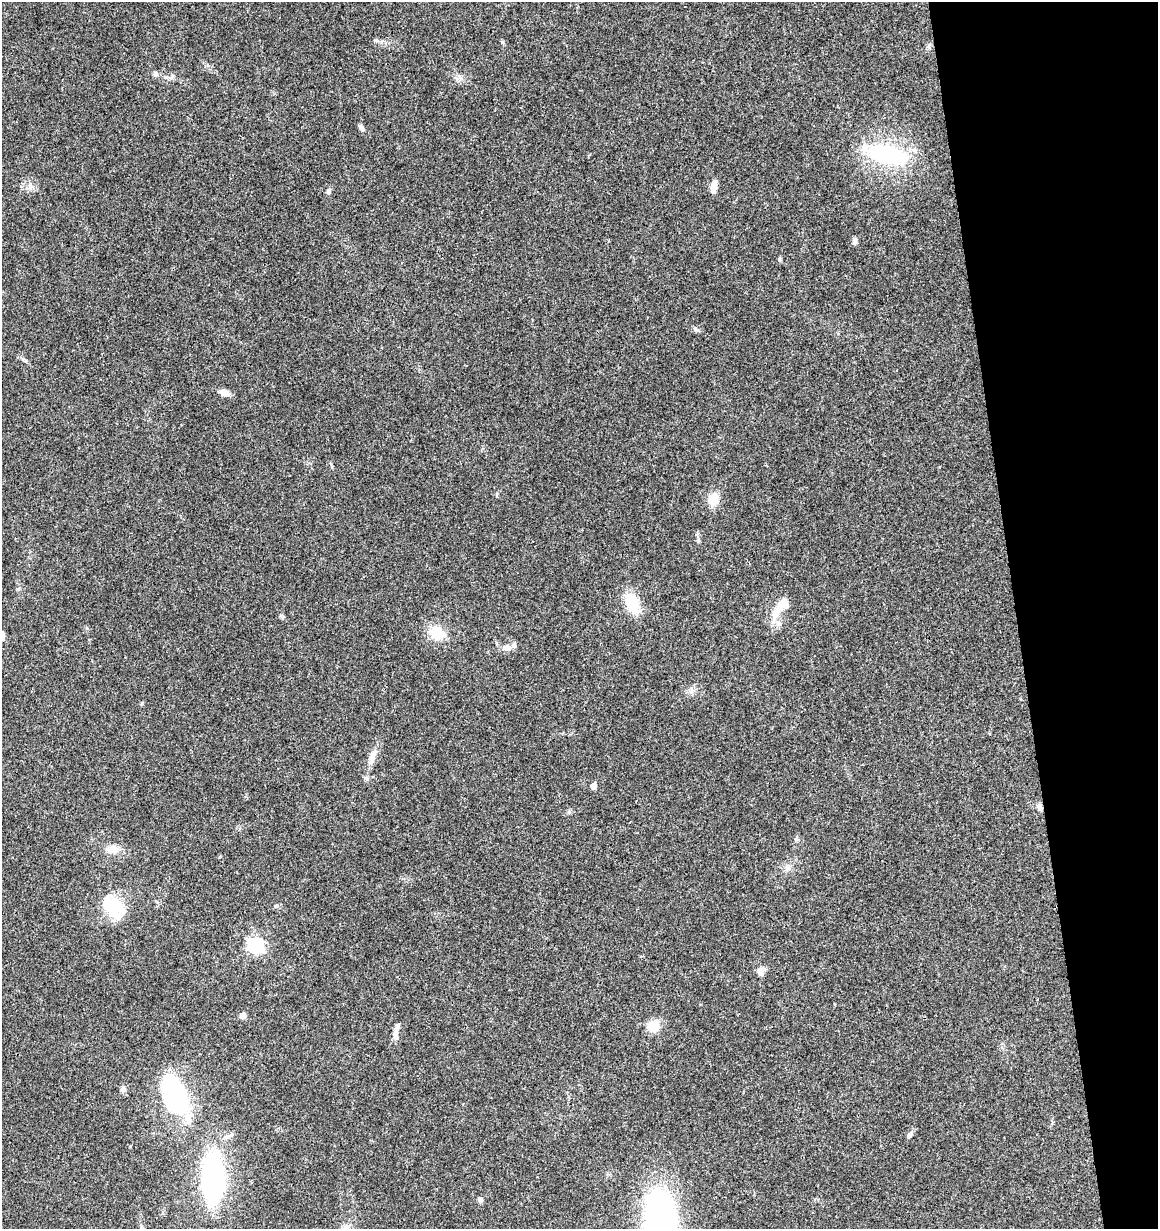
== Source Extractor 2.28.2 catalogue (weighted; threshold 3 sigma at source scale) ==
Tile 12 of 4 x 4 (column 4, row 3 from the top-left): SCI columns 3511-4666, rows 1291-2517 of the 4760 x 5028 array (HDU 1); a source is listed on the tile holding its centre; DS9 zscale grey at full resolution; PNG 1160 x 1231 px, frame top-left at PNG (2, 2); no overlay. Shown black and unused: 12% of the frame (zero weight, under 3 of 4 exposures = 5% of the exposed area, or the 3 px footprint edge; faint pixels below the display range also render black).
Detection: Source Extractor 2.28.2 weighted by HDU 2 'WHT'; one run over the whole footprint, this tile lists its part. Background 0.043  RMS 0.0036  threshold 0.016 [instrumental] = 3 sigma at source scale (4.5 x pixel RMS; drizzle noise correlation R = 1.50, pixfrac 1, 0.0396/0.0396 arcsec/px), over >= 5 px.
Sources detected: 38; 2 inside a brighter object's white glare — not listed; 4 inside a brighter listed object's ellipse — not listed separately; the other 32 listed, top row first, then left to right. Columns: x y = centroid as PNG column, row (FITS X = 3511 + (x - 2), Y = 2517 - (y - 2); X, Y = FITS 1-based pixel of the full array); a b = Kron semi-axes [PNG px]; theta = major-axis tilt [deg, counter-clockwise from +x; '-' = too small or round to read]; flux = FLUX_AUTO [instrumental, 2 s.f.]
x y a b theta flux
502 42 6 3 -19 0.4
155 74 7 7 - 0.85
361 128 9 5 -55 1.1
888 155 41 19 -14 37
713 187 11 6 83 3.4
328 191 7 5 66 0.99
855 241 8 6 -88 1
779 259 6 4 -74 0.55
224 393 13 7 -15 2.5
713 499 12 10 76 5.8
632 603 23 14 -66 10
776 613 26 9 67 5.6
437 633 16 13 -23 8.5
506 648 10 8 -8 1.8
373 756 15 8 77 2.5
593 786 5 5 - 2.7
1040 807 9 6 -69 1.3
113 849 14 12 24 3.4
220 856 5 3 - 0.3
113 907 32 21 -44 14
255 945 7 7 - 80
760 972 10 7 -64 2.1
243 1016 5 4 - 3.8
653 1026 13 12 - 5.7
395 1035 14 7 -89 2
123 1090 9 7 80 1.2
173 1095 33 24 59 30
188 1118 19 11 77 4.7
909 1135 9 6 57 1
213 1177 59 24 88 52
480 1200 6 6 - 0.94
661 1222 52 25 -86 150
Overlapping masked pixels (flux is a lower limit): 1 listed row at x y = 1040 807
Isophote crosses this tile's border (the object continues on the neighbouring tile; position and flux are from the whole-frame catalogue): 1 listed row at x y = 661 1222
Unlisted compact peaks at least as high as the median listed source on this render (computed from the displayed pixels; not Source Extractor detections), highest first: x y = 375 40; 695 329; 569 812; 142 703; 796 839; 172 76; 276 906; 698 541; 461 78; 281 615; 18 589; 23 359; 497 494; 30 185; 87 628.